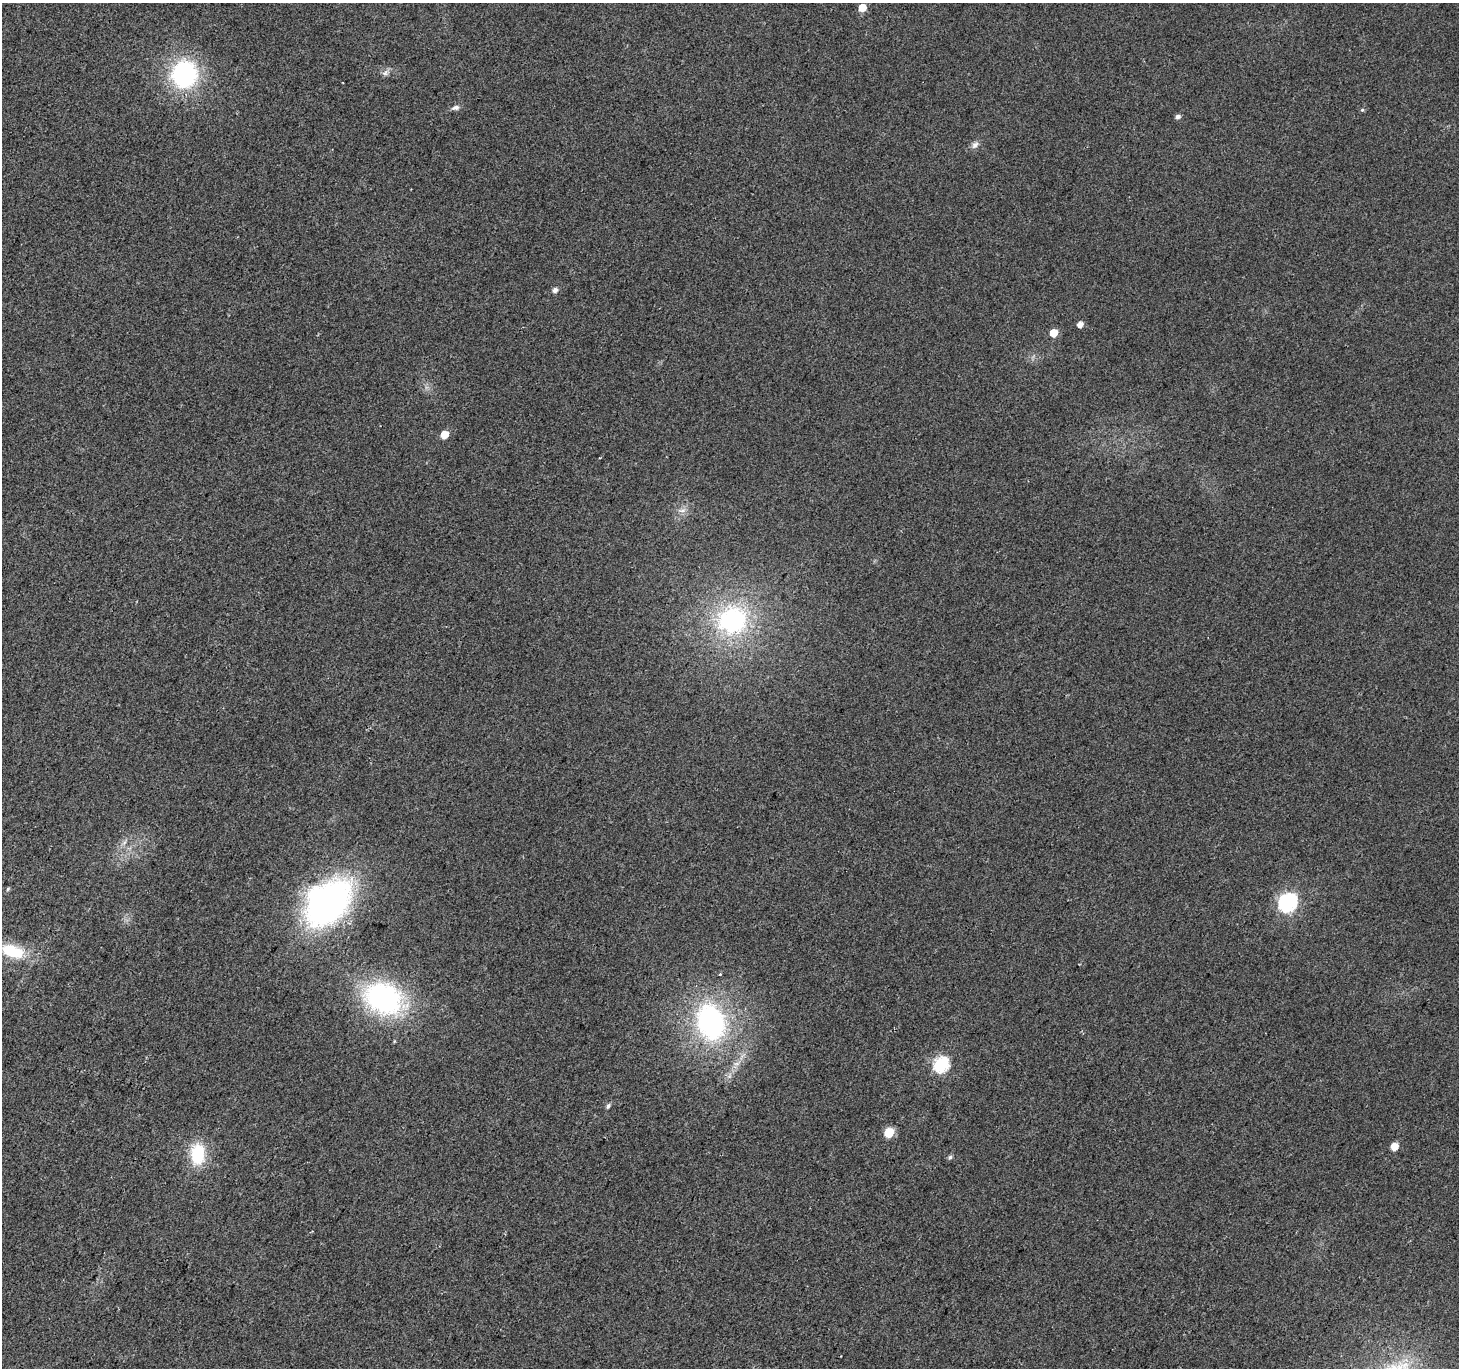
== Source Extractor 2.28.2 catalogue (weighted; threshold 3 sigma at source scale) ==
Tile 7 of 4 x 4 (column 3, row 2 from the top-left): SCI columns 2922-4378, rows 2993-4358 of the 5836 x 5917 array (HDU 1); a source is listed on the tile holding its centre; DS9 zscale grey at full resolution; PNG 1461 x 1370 px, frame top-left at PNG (2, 3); no overlay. Shown black and unused: <1% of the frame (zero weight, under 2 of 3 exposures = <1% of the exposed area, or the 3 px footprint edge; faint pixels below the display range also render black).
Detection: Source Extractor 2.28.2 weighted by HDU 2 'WHT'; one run over the whole footprint, this tile lists its part. Background 0.0289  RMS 0.0082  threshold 0.0368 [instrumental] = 3 sigma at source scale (4.5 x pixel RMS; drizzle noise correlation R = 1.50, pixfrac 1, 0.0396/0.0396 arcsec/px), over >= 5 px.
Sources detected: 28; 1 cosmic-ray / hot-pixel residue — not listed; the other 27 listed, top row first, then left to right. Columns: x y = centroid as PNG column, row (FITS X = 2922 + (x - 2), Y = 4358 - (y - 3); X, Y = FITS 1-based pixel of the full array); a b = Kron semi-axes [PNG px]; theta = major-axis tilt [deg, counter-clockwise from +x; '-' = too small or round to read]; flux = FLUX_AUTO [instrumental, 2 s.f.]
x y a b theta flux
862 8 6 5 - 13
385 73 9 6 60 2.7
184 74 30 27 70 96
456 107 10 6 13 3
1362 110 5 5 - 1.1
1178 116 5 5 - 3.1
975 145 11 7 44 3.6
555 290 6 5 - 3.4
1080 324 5 5 - 5.5
1054 333 6 5 - 13
444 434 6 5 - 13
599 458 3 2 - 0.56
682 510 10 4 0 2.9
732 620 25 23 19 120
125 842 7 4 70 1.9
8 889 5 4 - 1.1
329 902 41 28 45 330
1288 902 8 7 - 260
13 951 32 15 -17 32
383 998 33 25 -23 170
711 1022 36 26 -72 160
941 1064 7 7 - 140
608 1106 7 5 55 2
889 1132 6 5 - 32
1394 1146 6 5 - 12
197 1154 25 16 88 35
950 1157 5 5 - 1.6